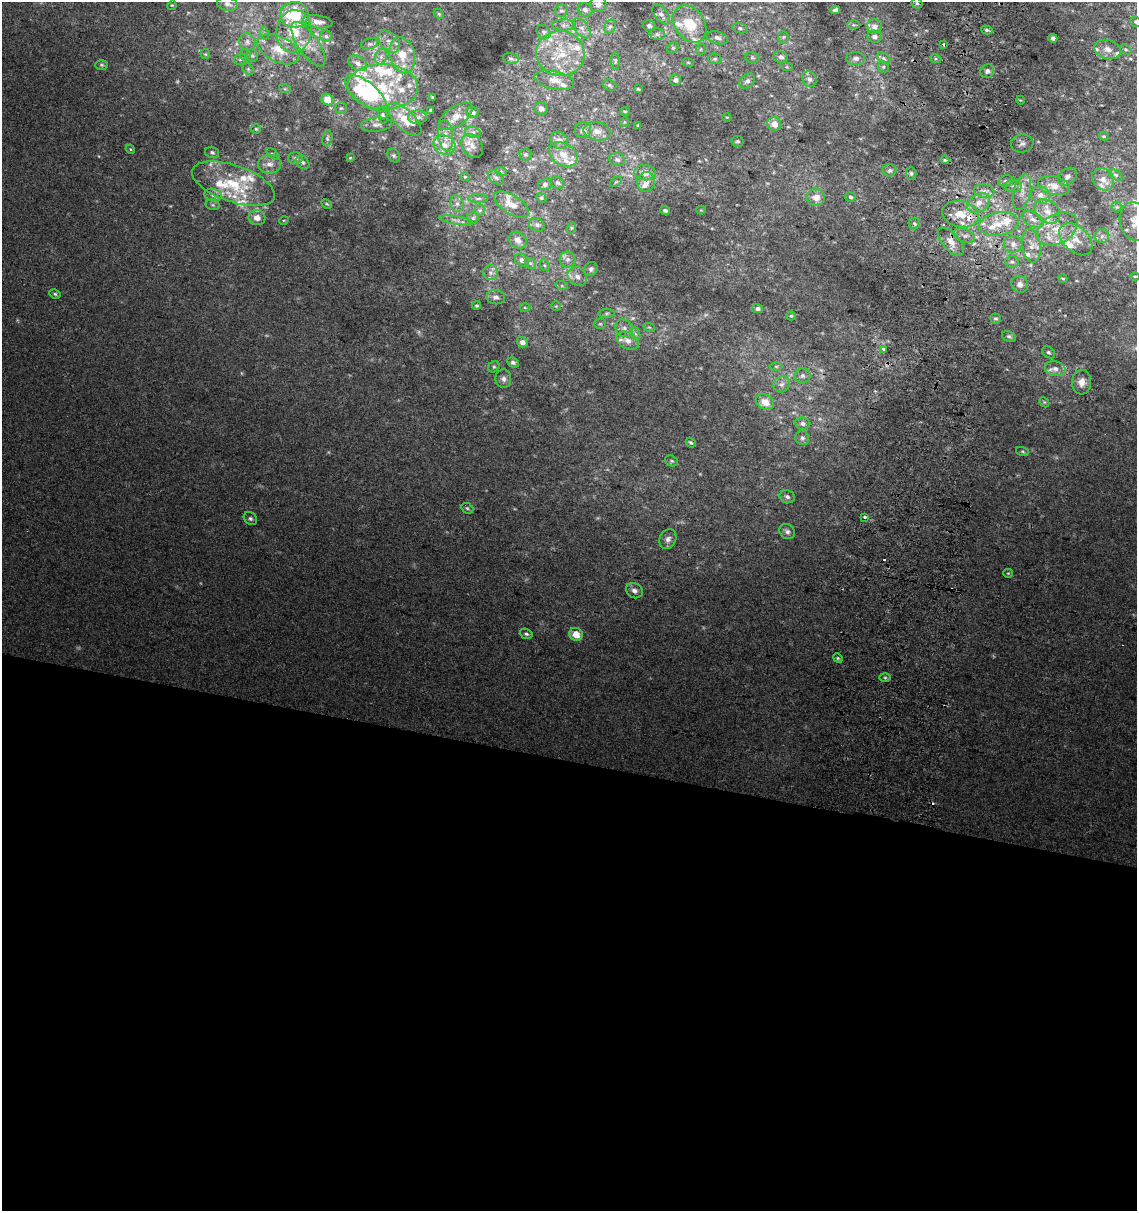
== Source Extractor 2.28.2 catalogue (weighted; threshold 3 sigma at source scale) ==
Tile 14 of 4 x 4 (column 2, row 4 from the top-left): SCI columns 1464-2598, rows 7-1215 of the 5136 x 4857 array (HDU 1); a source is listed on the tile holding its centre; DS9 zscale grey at full resolution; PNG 1139 x 1213 px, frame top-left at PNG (2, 2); each listed source drawn as its Kron ellipse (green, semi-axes under 4 px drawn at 4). Shown black and unused: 37% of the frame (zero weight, under 2 of 3 exposures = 2% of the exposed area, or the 3 px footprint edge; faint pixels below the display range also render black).
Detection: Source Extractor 2.28.2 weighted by HDU 2 'WHT'; one run over the whole footprint, this tile lists its part. Background 0.0665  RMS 0.01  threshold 0.0464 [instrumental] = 3 sigma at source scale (4.5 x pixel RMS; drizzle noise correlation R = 1.50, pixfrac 1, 0.0396/0.0396 arcsec/px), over >= 5 px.
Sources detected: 284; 6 too faint to see at this stretch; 2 inside a brighter object's white glare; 3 cosmic-ray / hot-pixel residue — neither listed nor drawn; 50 inside a brighter listed object's ellipse — not listed separately; the other 223 listed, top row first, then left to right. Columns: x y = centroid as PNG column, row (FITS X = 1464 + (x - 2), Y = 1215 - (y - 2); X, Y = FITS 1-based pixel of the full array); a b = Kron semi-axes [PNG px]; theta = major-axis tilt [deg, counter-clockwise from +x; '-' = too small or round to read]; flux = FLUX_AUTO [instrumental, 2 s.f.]
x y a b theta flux
917 3 6 5 - 1.9
227 4 10 7 -12 4.3
598 4 8 7 - 5.3
172 5 5 4 - 0.95
585 10 8 6 -37 3.9
835 10 4 4 - 2.7
561 11 7 6 - 2.7
439 14 6 4 -45 1.3
661 14 12 6 -51 4.2
294 15 14 13 - 45
317 22 15 6 -7 7.3
1136 22 5 5 - 1.7
690 24 20 15 -56 32
564 25 12 5 1 4.4
853 25 7 3 0 1.6
649 26 6 5 - 2.5
874 26 7 7 - 5.5
610 27 7 5 66 2.3
582 28 11 6 -52 5.4
740 28 7 5 -10 2.2
987 30 6 4 -15 1.9
294 31 21 17 84 35
544 32 8 6 -51 2.9
264 33 6 4 -71 1.3
657 34 8 6 -14 2.8
326 36 5 5 - 2
783 37 5 5 - 1.5
874 37 7 6 - 3.4
717 38 11 6 -18 4.1
1053 38 4 4 - 2.4
247 42 9 8 - 4.3
389 42 13 8 -47 7.2
308 44 26 10 -56 14
370 44 9 5 18 2.6
944 44 3 3 - 7.7
673 48 6 5 - 1.5
278 49 22 12 -28 20
701 49 6 3 71 1.2
1108 49 14 9 -17 8.4
1126 49 6 4 -33 1.7
560 53 24 22 -7 42
205 54 5 5 - 1.2
245 55 6 5 - 1.7
402 55 18 12 -77 19
252 56 6 5 - 2
381 57 8 6 70 3.8
752 57 7 5 -17 2
781 57 7 6 - 3.7
511 58 8 5 -10 2.2
855 58 9 6 1 3.8
883 58 7 5 -28 2.3
240 59 6 5 - 1.9
715 59 7 5 -12 2.1
936 59 6 4 -18 1.5
615 61 9 4 89 1.4
688 62 6 3 -20 0.91
358 63 10 7 -31 5.5
102 65 6 5 - 1.6
787 67 6 4 -17 1.3
883 67 6 5 - 1.7
248 69 6 5 - 1.6
987 71 7 6 - 3.6
809 79 8 7 - 4.8
554 80 20 9 -12 10
675 80 5 5 - 2.5
747 81 9 6 40 3.8
609 85 7 5 -18 2
383 87 35 22 -2 59
285 89 6 4 -18 1.2
638 89 3 3 - 1.1
366 93 25 11 -39 60
433 97 3 2 - 1
327 99 6 5 - 15
1020 100 4 3 - 0.76
341 108 6 5 - 2
541 108 6 6 - 4.8
431 110 3 2 - 1.1
625 111 5 3 - 0.95
472 112 6 5 - 3.9
383 115 8 5 -78 2.2
456 116 19 9 34 11
417 117 9 7 1 4.5
727 117 4 3 - 0.81
405 119 21 9 -44 20
624 122 5 3 - 0.91
774 124 7 6 - 10
376 125 15 7 6 5.7
638 125 3 3 - 1.1
256 129 4 4 - 1.4
583 130 8 8 - 4.6
597 131 13 9 -11 7.5
473 132 8 5 -7 3.3
446 136 16 7 -83 7.7
1104 136 5 4 - 1.2
327 138 8 5 81 2
559 140 9 8 - 5.6
737 141 6 5 - 1.9
1022 144 11 9 7 4.2
444 145 11 9 -25 8.5
472 146 13 10 -56 8
130 149 5 3 - 1.1
212 152 7 5 -14 2.2
273 154 8 4 -36 1.6
525 154 6 6 - 2
563 154 15 11 -30 14
394 156 7 6 - 1.9
296 158 7 5 -1 3
350 158 4 3 - 1
617 160 8 6 -19 3.2
945 160 4 4 - 1.7
302 162 7 6 - 2.8
269 164 11 9 0 7.6
889 170 7 6 - 2.6
501 171 6 3 -20 1.5
645 173 10 7 -4 8.7
911 173 6 5 - 2.3
1115 175 7 5 -27 2
1068 176 10 7 38 4
465 177 5 4 - 1.1
496 178 9 6 -32 3.2
1103 179 12 10 -51 7.7
1006 181 7 5 18 2.4
616 182 7 3 36 1.5
646 182 9 9 - 7.8
557 183 7 5 -35 2.9
233 184 43 18 -19 56
545 184 7 6 - 2.6
1054 185 16 9 -13 13
1014 186 8 6 2 3.6
984 191 10 6 -9 6.1
1022 192 18 8 76 10
213 195 9 6 -16 4.3
1041 195 10 8 -17 8.4
816 197 9 8 - 9.2
850 197 5 4 - 2.1
478 198 10 4 0 2.2
541 198 5 4 - 1.6
979 203 12 8 33 11
327 204 6 3 -27 1.2
457 204 8 6 -75 3.9
213 205 7 5 -12 2
511 205 20 9 -32 12
1117 207 5 5 - 1.3
480 210 5 5 - 1.8
665 210 5 4 - 2.7
701 210 4 4 - 0.99
1047 211 14 10 -41 12
960 214 18 13 -13 23
257 218 8 7 - 8.1
473 218 6 6 - 2
1033 219 12 7 -27 6.6
284 220 5 3 - 0.85
456 220 17 3 -9 3.7
1135 221 19 15 -77 15
914 224 6 5 - 2
999 224 20 11 9 18
537 225 8 6 -25 2.9
571 228 6 4 72 1.3
1057 229 22 14 29 24
964 236 11 6 -20 5.1
1102 236 7 6 - 3.5
1076 239 19 12 -42 16
518 240 9 7 -36 6
951 241 17 8 -49 11
1013 244 9 8 - 6
1031 245 17 9 -83 11
568 259 8 8 - 4.3
522 260 7 6 - 4.6
1012 262 7 6 - 2.5
530 263 6 4 -43 2.1
544 265 6 4 -71 1.6
591 269 7 6 - 2.9
490 273 7 7 - 4.2
577 276 10 8 -46 6.3
1135 276 5 3 - 1.1
1063 279 4 2 - 1.2
1020 284 9 8 - 5
562 286 6 4 -18 1.6
55 294 6 4 -28 1.7
496 297 9 7 -6 4.8
476 306 4 4 - 1.5
556 306 5 4 - 1.3
525 307 5 3 - 1
757 309 5 4 - 3.6
607 313 8 4 1 1.8
791 316 4 4 - 1.4
996 318 5 5 - 1.7
600 324 6 5 - 1.6
649 327 6 3 -18 1.3
624 328 10 8 -46 5.3
636 334 7 4 -70 2.1
1009 336 7 5 -26 2.1
628 341 12 8 -31 7.3
522 342 6 5 - 6
883 349 3 3 - 4.4
1048 352 7 5 -37 2.2
513 362 6 5 - 2.5
776 366 6 4 -1 1.6
494 367 6 5 - 1.8
1055 369 10 7 -11 6.1
803 376 8 7 - 3.5
503 379 9 8 - 4.1
1082 382 12 9 85 7.4
782 384 8 7 - 4.4
765 402 9 7 -28 11
1044 402 6 4 -45 1.4
803 423 8 6 -4 3.7
802 438 7 6 - 3.1
691 443 5 4 - 1.6
1023 451 7 3 -19 1.2
671 461 7 5 -20 2
787 497 8 6 -21 3.1
467 508 6 5 - 1.7
864 517 3 3 - 7.2
250 518 7 6 - 2.5
787 531 8 7 - 3.6
668 539 10 8 62 4.9
1008 573 5 4 - 1.1
634 591 9 7 -33 4.5
526 634 6 5 - 2.1
576 634 7 6 - 13
838 658 5 4 - 1.4
885 678 6 4 -1 1.6
Isophote crosses this tile's border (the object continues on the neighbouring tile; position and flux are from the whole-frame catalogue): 3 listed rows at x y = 227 4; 1136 22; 1135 221